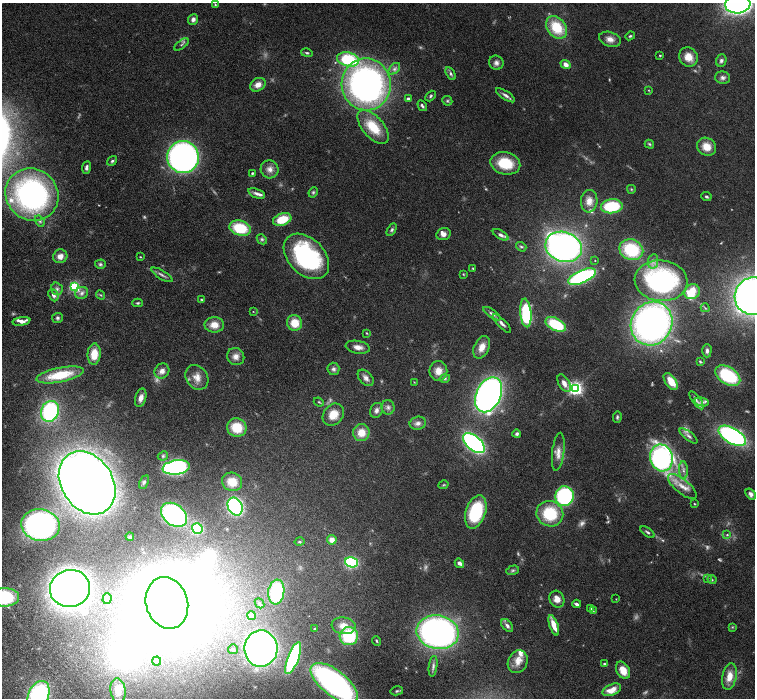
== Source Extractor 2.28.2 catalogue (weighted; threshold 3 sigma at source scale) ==
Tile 7 of 4 x 4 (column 3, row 2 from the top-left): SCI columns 3059-4564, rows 2987-4378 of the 6116 x 6111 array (HDU 1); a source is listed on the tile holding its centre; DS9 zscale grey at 2 x 2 block average (1 PNG px = mean of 2 x 2 image px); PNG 757 x 700 px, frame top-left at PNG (2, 3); each listed source drawn as its Kron ellipse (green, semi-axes under 4 px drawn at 4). Nothing masked; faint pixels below the display range render black.
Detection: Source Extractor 2.28.2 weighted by HDU 2 'WHT'; one run over the whole footprint, this tile lists its part. Background 0.0536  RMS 0.0042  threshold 0.0173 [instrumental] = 3 sigma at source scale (4.09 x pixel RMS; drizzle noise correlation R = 1.36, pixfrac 0.8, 0.05/0.05 arcsec/px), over >= 5 px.
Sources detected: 232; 32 too faint to see at this stretch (2 x 2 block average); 8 inside a brighter object's white glare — neither listed nor drawn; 11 inside a brighter listed object's ellipse — not listed separately; the other 181 listed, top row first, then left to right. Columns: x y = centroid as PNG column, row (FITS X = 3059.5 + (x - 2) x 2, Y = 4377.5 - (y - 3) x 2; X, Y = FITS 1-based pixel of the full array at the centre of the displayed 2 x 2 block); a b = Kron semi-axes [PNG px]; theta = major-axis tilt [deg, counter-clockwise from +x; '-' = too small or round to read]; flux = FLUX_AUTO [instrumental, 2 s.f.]
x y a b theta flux
215 4 4 3 - 0.9
738 4 12 9 4 370
193 19 5 4 - 3.7
557 27 12 9 -52 32
630 36 5 3 - 1.2
610 39 11 7 -17 6.9
181 44 8 3 37 1.5
307 53 6 4 -14 1.7
660 55 2 2 - 1
688 57 10 9 - 11
348 59 11 7 -13 63
721 61 6 5 - 2.5
496 63 7 7 - 3.9
566 64 5 4 - 5.6
394 69 7 4 46 2.7
451 74 7 4 -61 2.3
723 78 7 6 - 3.3
366 84 26 24 -81 320
258 85 8 6 31 7.2
648 90 3 2 - 0.62
506 95 11 4 -33 4
430 96 6 4 49 1.7
408 99 4 3 - 1.8
447 101 5 4 - 1.6
422 106 6 3 -57 1.9
373 127 20 10 -48 28
649 144 5 3 - 1.2
707 147 10 8 -35 13
183 157 16 16 - 350
112 161 5 4 - 1.9
505 163 15 11 -13 32
86 168 6 3 82 2.5
270 169 9 9 - 6.1
252 173 2 2 - 1.4
631 189 4 3 - 0.99
313 192 5 4 - 1.6
257 193 9 4 -19 3.8
32 195 27 25 -38 220
706 197 5 3 - 1.7
589 201 11 8 85 7.8
612 206 11 7 6 47
282 219 9 6 20 22
40 221 6 4 -56 1.8
240 228 11 7 -16 38
392 230 7 4 61 2.1
443 234 7 6 - 4.3
501 235 8 4 -31 3.8
262 239 5 4 - 1.6
521 247 5 3 - 1.5
564 247 19 14 -19 350
631 250 12 10 -22 51
60 256 7 6 - 6.3
306 256 26 18 -45 130
140 257 4 2 - 0.68
595 260 2 2 - 0.42
653 261 7 5 81 3.9
100 264 5 4 - 1.8
473 268 3 2 - 0.9
463 274 3 2 - 0.87
162 275 12 3 -32 3.1
582 277 15 6 24 110
661 281 26 20 -5 160
75 287 4 3 - 120
57 289 6 6 - 3
692 292 8 7 - 17
82 293 7 6 - 3.4
53 295 6 5 - 4.2
101 295 5 3 - 1.1
753 296 19 18 - 540
201 299 3 2 - 0.82
138 303 5 3 - 1.3
705 308 4 2 - 0.86
253 311 3 2 - 0.48
526 313 14 5 -85 64
492 314 10 4 -35 3
57 318 5 5 - 2
21 321 9 3 11 5.7
295 323 8 7 - 17
502 323 12 4 -46 3.6
556 324 11 6 -28 44
652 324 22 20 59 460
214 325 10 7 0 10
367 333 3 3 - 0.84
358 347 12 6 -10 6.1
482 347 12 7 65 9.4
707 351 7 4 89 2.7
94 354 10 6 85 15
236 357 9 8 - 6.1
700 362 4 3 - 1
333 369 6 6 - 2.8
162 371 8 7 - 5.5
438 371 10 9 - 9.8
60 375 24 7 11 34
728 376 14 8 -32 64
197 377 13 10 -55 9.8
366 378 9 6 -46 4.3
445 378 5 4 - 1.7
671 381 10 5 -54 16
414 382 3 2 - 0.49
564 383 10 5 -62 6.6
575 388 4 4 - 250
489 395 18 12 65 440
141 398 9 5 75 5.1
696 400 10 4 -54 2.6
319 402 5 3 - 0.99
702 402 7 4 -11 2.4
388 407 7 6 - 3.3
376 410 8 6 66 3.6
50 411 10 9 - 100
333 415 12 9 51 13
617 417 6 4 86 1.7
418 423 8 6 12 4.3
237 428 10 9 - 25
361 433 8 8 - 13
517 434 4 3 - 2
689 436 11 4 -38 3.2
732 436 15 7 -30 200
474 443 13 7 -41 200
558 452 19 6 83 8.3
163 456 5 4 - 1.8
661 458 13 11 -76 220
176 467 14 7 9 150
683 470 9 4 -87 3.3
144 482 7 4 63 2.2
232 482 10 9 - 15
87 483 34 25 -56 1200
444 485 5 3 - 1.1
682 486 17 7 -39 11
751 494 6 4 -56 3
564 496 10 9 - 97
694 504 3 3 - 0.76
235 506 9 7 -65 120
476 512 17 10 72 61
550 514 13 12 - 47
174 515 14 10 -38 130
40 525 19 15 -10 230
197 528 5 5 - 62
647 532 8 3 -37 1.9
727 535 3 3 - 0.92
130 537 4 4 - 1.1
332 540 5 4 - 6.4
300 542 5 3 - 1.1
351 562 6 5 - 72
459 563 5 3 - 3.8
513 570 6 4 16 1.9
707 578 4 3 - 0.91
712 580 4 3 - 0.92
70 588 20 18 15 720
276 592 12 8 83 60
4 597 15 9 0 91
107 599 5 4 - 1.7
557 599 8 7 - 7.3
616 599 3 2 - 0.47
167 603 26 21 -74 1100
259 603 5 3 - 1.1
577 604 4 3 - 2.5
591 609 3 2 - 0.63
593 611 3 2 - 0.51
251 615 4 4 - 3.7
554 625 11 4 -70 13
344 626 12 8 -8 10
507 626 7 4 -51 3.4
732 627 4 3 - 0.89
314 629 3 2 - 1.2
438 632 21 17 -11 360
349 636 9 9 - 52
377 641 5 3 - 1.1
233 649 5 4 - 2.2
261 649 18 16 88 380
293 658 17 5 69 91
157 661 5 4 - 1.7
518 662 12 9 65 8.5
604 664 4 3 - 1.1
433 666 10 4 83 2.8
623 670 9 6 -63 13
729 676 13 7 78 12
334 683 28 12 -38 300
118 690 12 7 -83 13
612 690 10 5 23 12
397 691 6 3 11 1.5
38 695 15 10 64 140
Isophote crosses this tile's border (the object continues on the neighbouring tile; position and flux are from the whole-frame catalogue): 5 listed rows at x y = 738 4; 753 296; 4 597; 334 683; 38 695